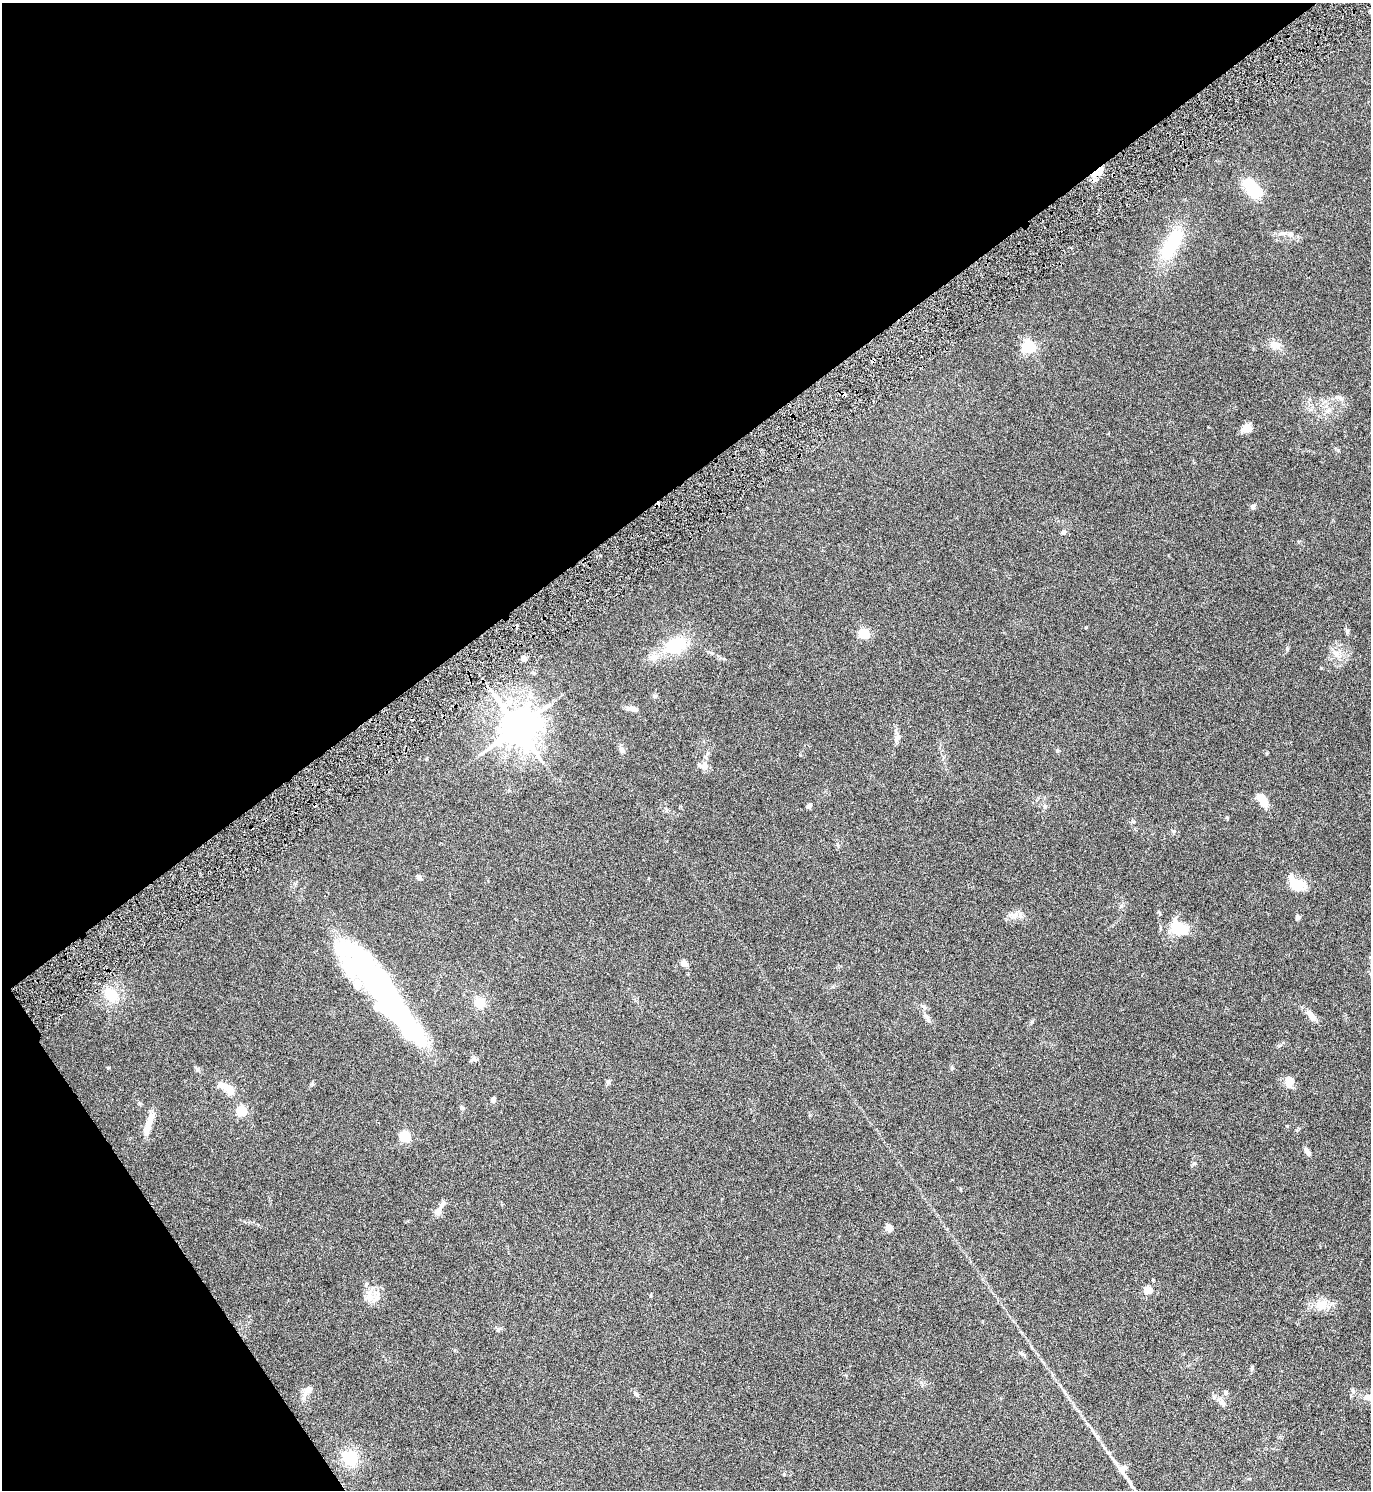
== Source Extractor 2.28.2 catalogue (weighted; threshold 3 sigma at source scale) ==
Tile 5 of 4 x 4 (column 1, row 2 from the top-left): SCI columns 166-1534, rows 2983-4470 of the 5945 x 5961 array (HDU 1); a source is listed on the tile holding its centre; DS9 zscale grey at full resolution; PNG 1373 x 1492 px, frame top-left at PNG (2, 3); no overlay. Shown black and unused: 36% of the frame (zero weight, under 3 of 6 exposures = <1% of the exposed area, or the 3 px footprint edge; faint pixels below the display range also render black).
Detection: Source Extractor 2.28.2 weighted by HDU 2 'WHT'; one run over the whole footprint, this tile lists its part. Background 0.0303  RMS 0.0036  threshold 0.0148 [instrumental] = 3 sigma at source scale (4.09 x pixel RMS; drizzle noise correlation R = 1.36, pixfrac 0.8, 0.05/0.05 arcsec/px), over >= 5 px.
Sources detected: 73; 4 inside a brighter object's white glare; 6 cosmic-ray / hot-pixel residue — not listed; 5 inside a brighter listed object's ellipse — not listed separately; the other 58 listed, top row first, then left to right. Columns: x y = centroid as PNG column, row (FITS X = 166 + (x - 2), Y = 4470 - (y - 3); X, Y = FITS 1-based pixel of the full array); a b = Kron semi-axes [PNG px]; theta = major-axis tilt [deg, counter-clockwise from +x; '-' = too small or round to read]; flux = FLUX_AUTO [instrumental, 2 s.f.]
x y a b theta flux
1096 173 9 6 80 2.3
1252 188 21 12 -52 13
1291 234 7 7 - 1.2
1170 246 50 17 61 16
1275 345 13 9 -27 2.7
1028 347 6 5 - 52
1340 398 9 6 -39 0.99
1247 429 12 8 4 2.9
1253 506 6 6 - 0.61
1063 532 5 5 - 1.4
864 633 5 5 - 23
676 645 23 15 18 12
654 657 13 9 16 2.6
524 658 4 4 - 2.6
654 696 6 5 - 0.56
632 709 15 5 -11 1.8
518 727 11 10 - 780
896 740 10 6 81 1.1
621 749 9 6 -70 1.1
1057 751 6 3 19 0.34
701 765 15 8 7 1.6
1263 801 13 6 -58 5.6
809 806 7 5 42 0.76
1227 818 4 4 - 0.31
266 819 3 2 - 0.37
419 878 7 6 - 0.75
1296 884 22 12 -32 5.8
1013 915 14 6 -15 1.7
1298 918 6 6 - 0.63
1179 929 17 11 -24 10
684 963 5 4 - 5
111 994 14 10 -36 9.7
389 999 101 22 -54 94
480 1003 10 10 - 4.2
1311 1015 16 7 -50 2.5
927 1018 13 6 -64 1.3
952 1068 6 4 84 0.47
1289 1081 13 9 86 2.8
608 1082 7 5 89 0.61
226 1087 21 9 -39 4.4
493 1100 7 5 68 0.9
241 1111 5 5 - 22
149 1123 21 9 67 3.8
405 1136 5 5 - 29
1307 1151 12 5 -61 1
438 1211 14 8 49 2.1
888 1228 5 4 - 6.3
1148 1289 5 4 - 8.3
375 1299 16 5 43 1.7
1321 1305 19 12 19 4.1
498 1330 6 5 - 0.51
1226 1392 6 6 - 0.71
636 1394 8 5 -38 0.79
304 1395 23 5 69 1.6
1368 1397 15 8 6 2.4
1221 1403 9 6 -52 1.2
350 1458 17 15 -55 9.2
1123 1469 13 9 45 2
Overlapping masked pixels (flux is a lower limit): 2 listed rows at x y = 1096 173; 266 819
Isophote crosses this tile's border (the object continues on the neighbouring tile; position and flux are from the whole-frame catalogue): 1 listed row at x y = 1368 1397
Unlisted compact peaks at least as high as the median listed source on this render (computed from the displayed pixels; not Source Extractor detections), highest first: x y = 1287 649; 108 1068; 197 1069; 1338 450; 1347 631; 1086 627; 1287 1126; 1121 906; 1174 831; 1267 753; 1194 1163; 800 755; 1252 1369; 312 1084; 650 1296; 810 1115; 784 1474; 1032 1022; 1280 1045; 1321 668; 1158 912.